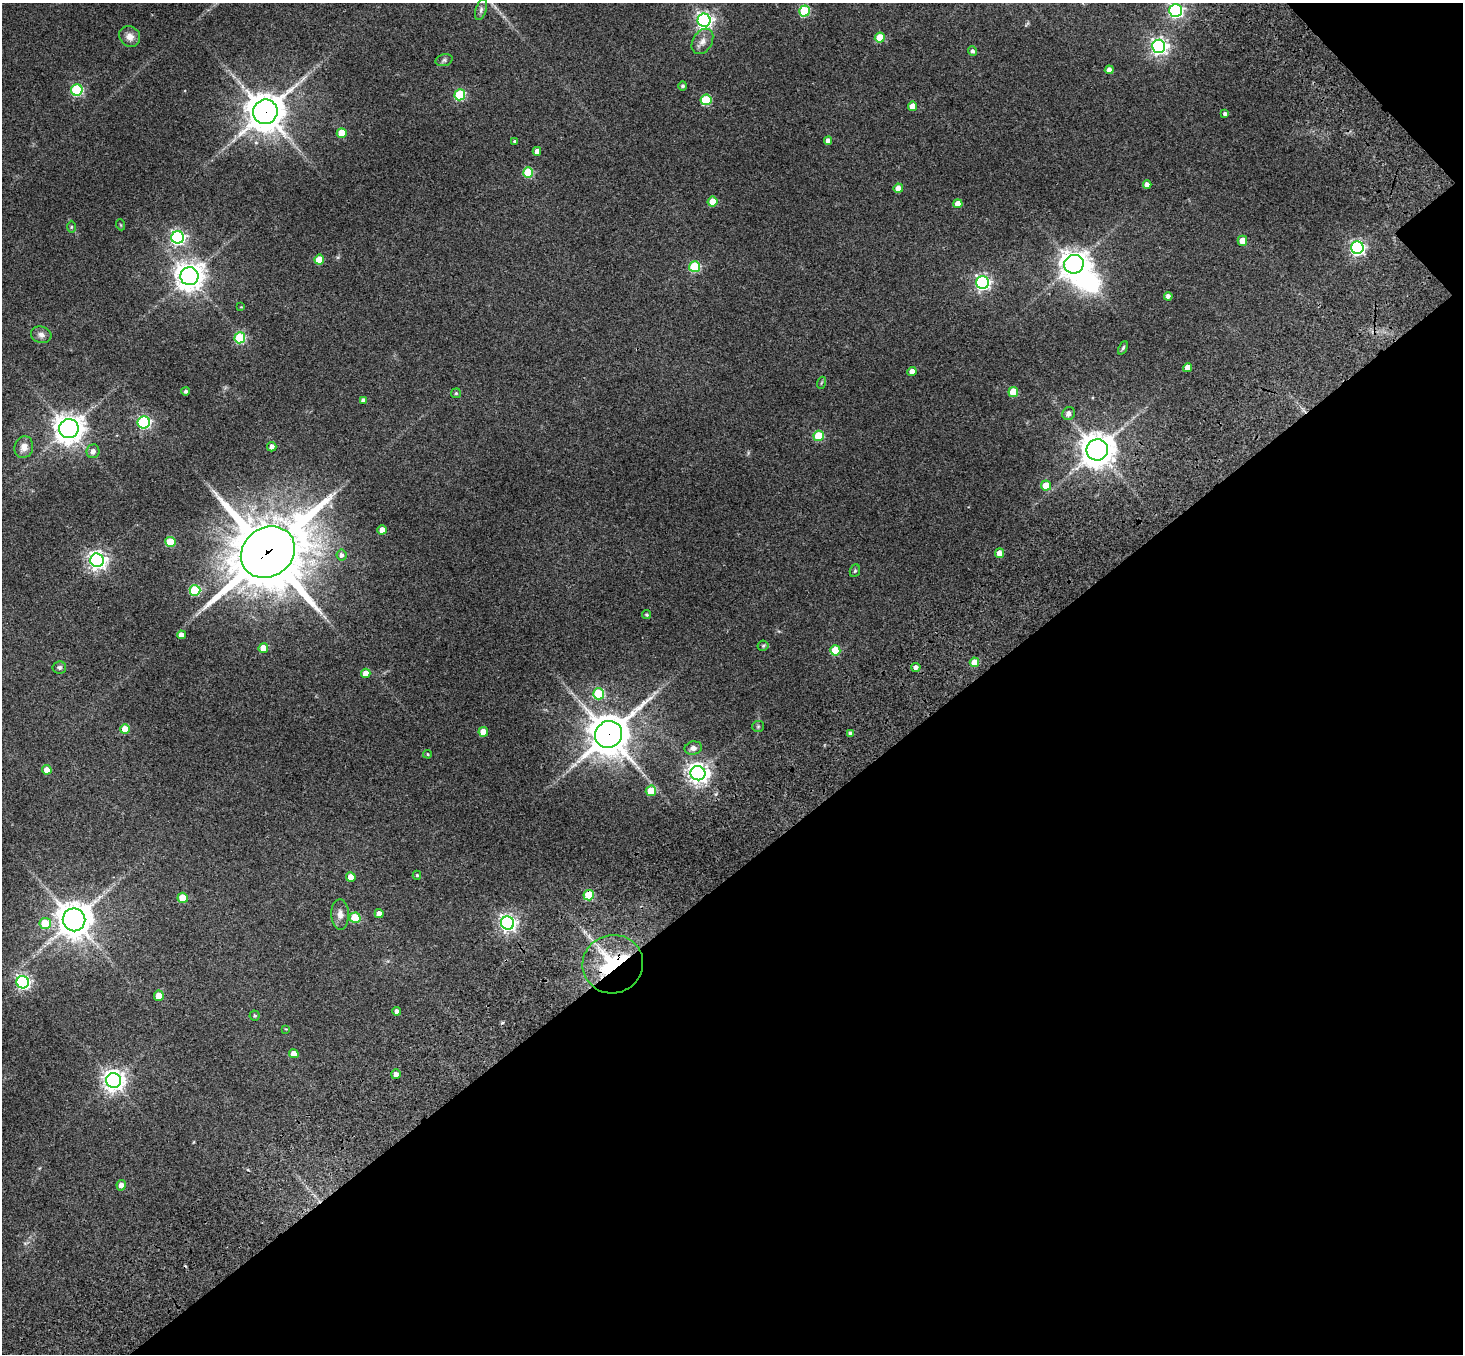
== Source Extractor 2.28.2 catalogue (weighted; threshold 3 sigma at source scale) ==
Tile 12 of 4 x 4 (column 4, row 3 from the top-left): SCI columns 4566-6026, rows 1821-3172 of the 6205 x 6204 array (HDU 1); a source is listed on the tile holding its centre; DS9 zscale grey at full resolution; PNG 1465 x 1356 px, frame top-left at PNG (2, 3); each listed source drawn as its Kron ellipse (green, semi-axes under 4 px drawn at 4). Shown black and unused: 37% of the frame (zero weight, under 3 of 4 exposures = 9% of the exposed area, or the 3 px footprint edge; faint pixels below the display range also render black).
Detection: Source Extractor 2.28.2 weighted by HDU 2 'WHT'; one run over the whole footprint, this tile lists its part. Background 0.0446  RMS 0.0054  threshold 0.0243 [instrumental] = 3 sigma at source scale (4.5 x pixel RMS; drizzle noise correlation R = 1.50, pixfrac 1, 0.05/0.05 arcsec/px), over >= 5 px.
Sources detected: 111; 1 too faint to see at this stretch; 2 inside a brighter object's white glare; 2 cosmic-ray / hot-pixel residue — neither listed nor drawn; the other 106 listed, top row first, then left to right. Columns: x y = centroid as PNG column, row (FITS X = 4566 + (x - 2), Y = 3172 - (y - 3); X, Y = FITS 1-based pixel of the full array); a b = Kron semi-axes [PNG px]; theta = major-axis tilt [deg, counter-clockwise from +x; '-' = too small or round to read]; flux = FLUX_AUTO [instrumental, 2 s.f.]
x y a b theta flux
481 10 10 5 72 1.5
1176 10 6 6 - 130
804 11 5 5 - 36
704 20 6 6 - 190
130 36 11 10 - 4.1
880 38 5 5 - 15
702 41 14 9 58 4
1159 46 6 6 - 200
972 51 5 4 - 1.3
444 60 8 6 15 1.2
1109 70 4 4 - 2.5
683 86 5 4 - 1.1
77 90 6 5 - 61
460 95 5 5 - 41
706 100 5 5 - 31
912 106 4 4 - 4.9
265 112 12 12 - 1200
1225 114 4 3 - 1.5
342 133 5 5 - 10
514 141 4 3 - 0.7
828 141 4 4 - 2.5
537 151 4 4 - 2.8
528 173 5 5 - 29
1147 185 4 4 - 2.8
898 188 4 4 - 4.7
713 202 5 5 - 14
958 204 5 4 - 5.6
121 225 5 3 - 0.49
71 227 6 4 89 0.7
178 237 6 6 - 130
1242 241 5 5 - 7
1357 248 6 6 - 140
319 260 5 5 - 12
1074 264 10 9 - 600
694 267 5 5 - 42
189 276 9 9 - 640
982 283 6 6 - 140
1168 296 4 4 - 1.9
241 307 3 3 - 0.38
41 335 10 8 -17 2.4
240 338 5 5 - 44
1123 348 7 4 65 0.82
1188 368 4 4 - 4.6
912 372 4 4 - 5.1
821 383 6 4 71 0.61
186 391 4 4 - 1.2
1013 392 5 5 - 14
456 393 5 5 - 0.73
363 400 4 4 - 1.6
1069 413 7 6 - 2.5
144 422 6 6 - 75
69 429 10 9 - 610
819 436 5 5 - 23
24 447 11 9 76 4.3
272 447 5 4 - 2.6
1097 450 11 10 - 920
93 451 7 6 - 2.6
1046 486 5 5 - 11
382 530 4 4 - 4.8
170 542 5 5 - 19
268 552 28 24 36 4200
999 553 5 4 - 3.9
341 555 5 5 - 1.7
97 560 7 6 - 240
855 571 6 5 - 0.77
195 590 5 5 - 38
647 615 4 4 - 0.83
181 635 4 4 - 3.3
763 646 5 5 - 0.82
263 648 5 5 - 9.7
835 650 5 5 - 19
974 662 5 4 - 9
59 667 7 6 - 1.3
916 667 4 4 - 2.2
366 673 4 4 - 5.5
599 694 5 5 - 36
758 726 6 5 - 0.84
125 729 5 5 - 12
483 732 5 5 - 7
850 733 4 4 - 1.3
609 734 14 13 - 1500
693 748 9 6 12 2.6
428 754 4 3 - 0.6
47 770 5 4 - 5.2
698 773 7 7 - 350
651 791 5 5 - 14
417 875 4 4 - 0.63
351 877 5 4 - 6.8
589 895 5 5 - 25
183 898 5 5 - 12
340 914 15 9 -88 3.7
379 914 4 4 - 2.7
355 918 5 5 - 19
74 920 11 11 - 950
508 923 7 6 - 210
45 924 5 5 - 16
613 964 30 29 - 53
23 982 6 6 - 120
159 996 5 5 - 5.9
397 1011 4 4 - 1.9
255 1016 5 5 - 0.83
286 1029 4 4 - 0.39
294 1054 5 4 - 4.7
396 1074 5 4 - 2.7
114 1081 7 7 - 370
121 1185 5 4 - 3.1
Overlapping masked pixels (flux is a lower limit): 5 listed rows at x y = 265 112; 268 552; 609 734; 589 895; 613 964
Isophote crosses this tile's border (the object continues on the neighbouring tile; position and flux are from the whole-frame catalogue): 1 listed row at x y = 1176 10